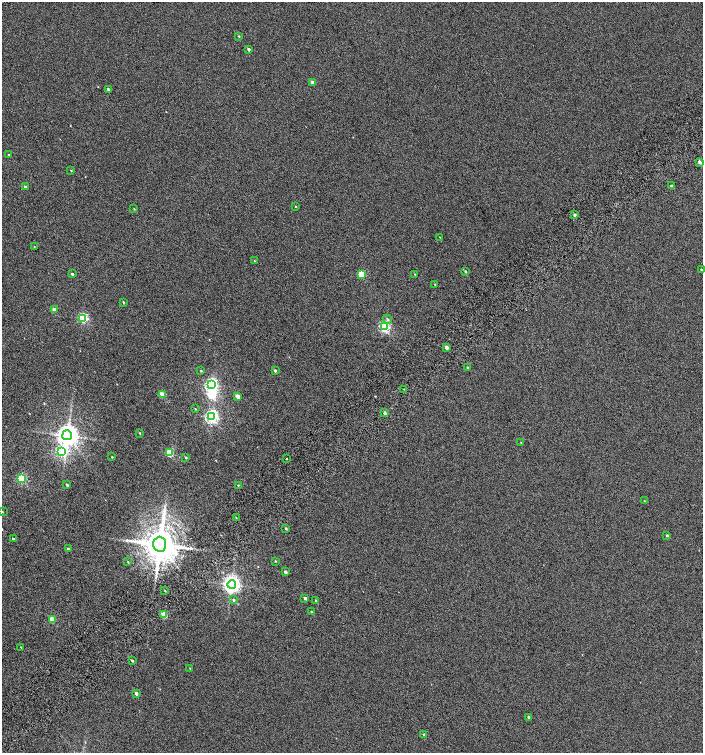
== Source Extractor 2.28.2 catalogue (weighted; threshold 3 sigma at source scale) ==
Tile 7 of 4 x 4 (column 3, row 2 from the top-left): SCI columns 3039-4439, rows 3028-4528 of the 6008 x 6064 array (HDU 1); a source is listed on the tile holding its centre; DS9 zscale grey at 2 x 2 block average (1 PNG px = mean of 2 x 2 image px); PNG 705 x 755 px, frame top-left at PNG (2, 2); each listed source drawn as its Kron ellipse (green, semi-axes under 4 px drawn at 4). Shown black and unused: <1% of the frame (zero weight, under 4 of 8 exposures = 2% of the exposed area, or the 3 px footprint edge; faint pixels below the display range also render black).
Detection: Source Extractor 2.28.2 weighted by HDU 2 'WHT'; one run over the whole footprint, this tile lists its part. Background -0.0786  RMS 0.26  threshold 1.07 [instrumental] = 3 sigma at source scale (4.09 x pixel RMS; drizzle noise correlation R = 1.36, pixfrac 0.8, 0.0396/0.0396 arcsec/px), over >= 5 px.
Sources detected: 75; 1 inside a brighter object's white glare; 1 long thin detection or spike segment (spike, bleed or trail) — neither listed nor drawn; the other 73 listed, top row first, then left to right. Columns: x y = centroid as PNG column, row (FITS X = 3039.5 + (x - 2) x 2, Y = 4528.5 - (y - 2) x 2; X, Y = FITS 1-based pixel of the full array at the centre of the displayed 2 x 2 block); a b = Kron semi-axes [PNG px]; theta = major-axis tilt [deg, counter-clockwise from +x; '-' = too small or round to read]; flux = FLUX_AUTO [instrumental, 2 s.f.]
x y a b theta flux
239 36 3 2 - 47
248 49 3 2 - 140
312 82 3 2 - 190
108 89 3 2 - 95
8 155 2 2 - 39
699 162 3 2 - 200
71 170 3 2 - 37
671 186 3 3 - 140
25 187 3 2 - 100
295 206 2 2 - 33
134 209 2 2 - 32
574 215 3 2 - 100
440 237 2 2 - 18
34 247 3 2 - 23
254 261 3 2 - 48
701 270 3 2 - 63
465 271 3 2 - 62
72 274 2 2 - 100
362 274 3 3 - 2300
414 274 2 2 - 30
435 284 2 2 - 38
123 302 3 2 - 46
54 310 3 2 - 330
83 318 3 3 - 4900
387 319 5 3 - 100
384 327 3 3 - 6600
446 347 3 2 - 250
467 367 3 2 - 36
275 370 2 2 - 100
201 371 3 3 - 44
211 384 4 4 - 10000
404 389 2 2 - 22
162 394 3 2 - 1200
238 396 2 2 - 470
195 409 3 2 - 38
385 413 2 2 - 170
212 417 4 3 - 13000
139 433 3 2 - 48
67 435 5 5 - 51000
521 442 2 2 - 26
62 451 4 4 - 7200
169 453 3 3 - 2200
112 457 2 2 - 38
186 457 3 2 - 60
287 459 2 2 - 25
22 478 3 3 - 3700
67 485 3 2 - 84
238 485 2 2 - 33
644 501 2 2 - 19
2 512 3 2 - 23
236 517 2 2 - 40
286 528 3 2 - 67
667 535 3 2 - 89
13 539 2 2 - 67
160 544 7 6 - 170000
68 549 3 2 - 88
275 561 3 2 - 36
128 562 3 2 - 36
285 572 2 2 - 200
232 584 4 4 - 27000
165 591 2 2 - 35
305 598 2 2 - 190
233 600 3 3 - 67
316 601 3 2 - 89
311 612 3 2 - 50
164 614 3 2 - 1500
52 619 3 2 - 1200
21 647 2 2 - 35
132 661 3 2 - 79
190 668 3 2 - 30
136 694 3 2 - 150
529 717 3 2 - 140
424 735 3 3 - 110
Isophote crosses this tile's border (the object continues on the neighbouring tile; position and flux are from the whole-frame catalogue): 1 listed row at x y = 701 270